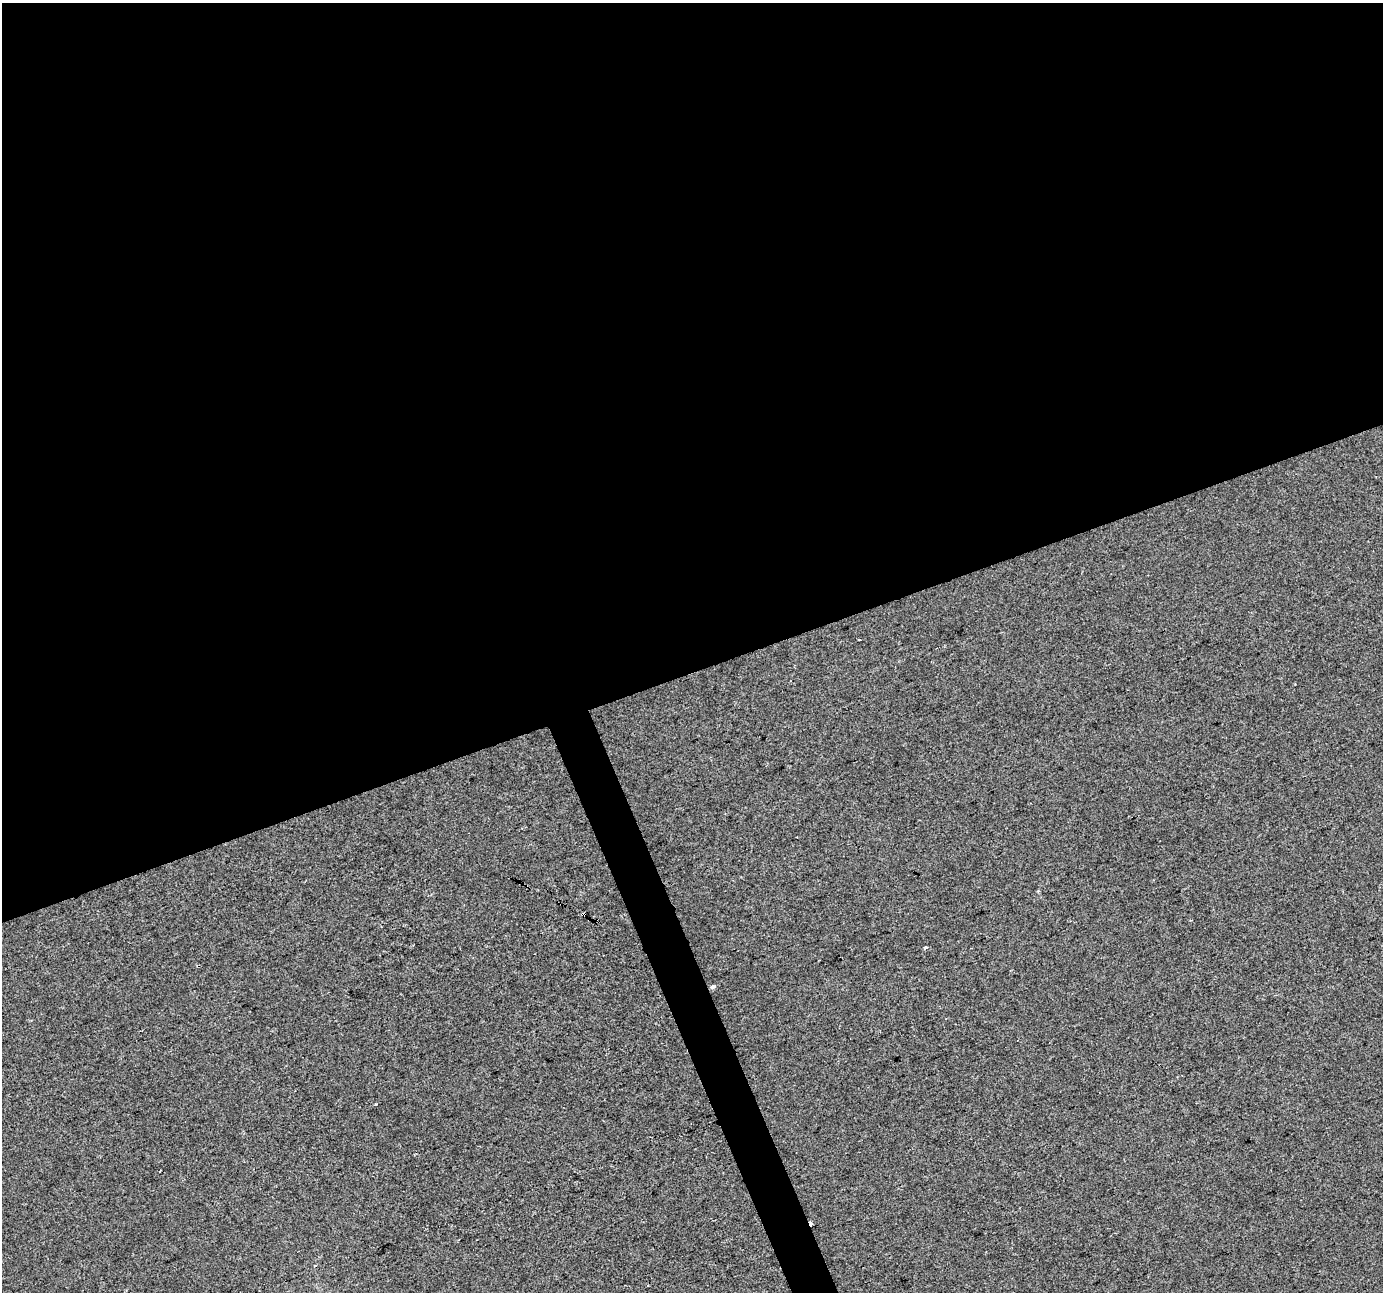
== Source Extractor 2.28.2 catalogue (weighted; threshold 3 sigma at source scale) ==
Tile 2 of 4 x 4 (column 2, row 1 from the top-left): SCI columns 1384-2764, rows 4004-5293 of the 5527 x 5369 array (HDU 1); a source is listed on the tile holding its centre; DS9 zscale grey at full resolution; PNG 1385 x 1294 px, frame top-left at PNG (2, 3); no overlay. Shown black and unused: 53% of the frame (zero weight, under 2 of 3 exposures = <1% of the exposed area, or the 3 px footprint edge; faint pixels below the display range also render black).
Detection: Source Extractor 2.28.2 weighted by HDU 2 'WHT'; one run over the whole footprint, this tile lists its part. Background 4.48e-04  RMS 0.0058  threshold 0.0261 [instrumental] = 3 sigma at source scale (4.5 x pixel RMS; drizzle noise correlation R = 1.50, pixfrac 1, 0.0396/0.0396 arcsec/px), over >= 5 px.
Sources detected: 8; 4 cosmic-ray / hot-pixel residue — not listed; the other 4 listed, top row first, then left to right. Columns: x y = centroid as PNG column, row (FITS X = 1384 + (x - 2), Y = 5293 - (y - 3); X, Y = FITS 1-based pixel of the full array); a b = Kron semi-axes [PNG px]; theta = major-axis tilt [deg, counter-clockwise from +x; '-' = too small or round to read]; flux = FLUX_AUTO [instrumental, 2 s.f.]
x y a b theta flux
859 640 3 2 - 0.62
926 948 4 3 - 1.8
713 987 6 5 - 1.4
376 1104 4 3 - 0.56